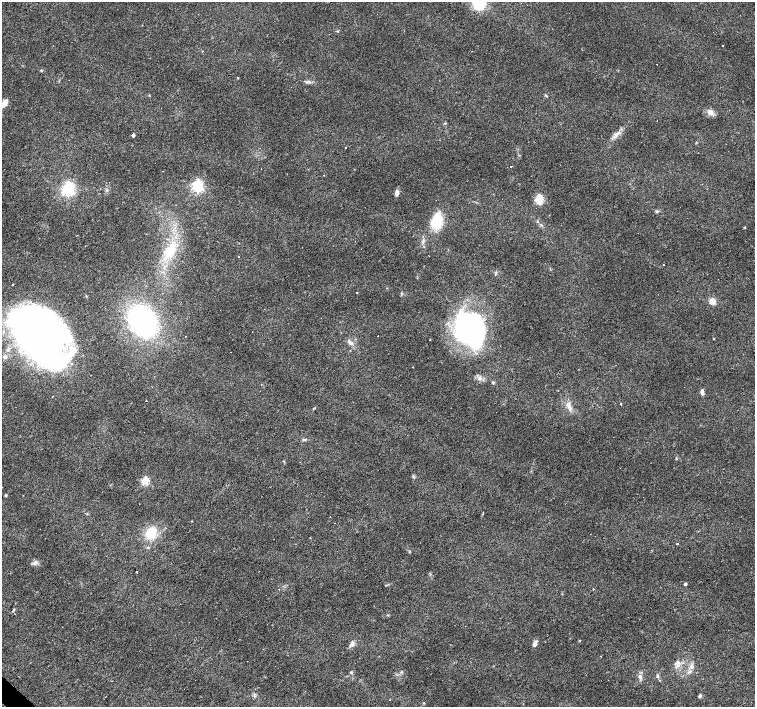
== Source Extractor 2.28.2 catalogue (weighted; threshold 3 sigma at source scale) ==
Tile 7 of 4 x 4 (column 3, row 2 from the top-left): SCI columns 3009-4513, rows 2973-4382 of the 6018 x 6012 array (HDU 1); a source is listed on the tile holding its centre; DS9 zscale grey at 2 x 2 block average (1 PNG px = mean of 2 x 2 image px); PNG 757 x 709 px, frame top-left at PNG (2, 2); no overlay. Shown black and unused: <1% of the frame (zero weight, under 3 of 4 exposures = <1% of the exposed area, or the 3 px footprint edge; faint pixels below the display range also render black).
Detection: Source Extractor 2.28.2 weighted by HDU 2 'WHT'; one run over the whole footprint, this tile lists its part. Background 0.0142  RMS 0.0028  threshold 0.0128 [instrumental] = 3 sigma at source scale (4.5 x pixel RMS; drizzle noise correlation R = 1.50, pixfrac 1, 0.0396/0.0396 arcsec/px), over >= 5 px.
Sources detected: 78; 9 cosmic-ray / hot-pixel residue — not listed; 1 inside a brighter listed object's ellipse — not listed separately; the other 68 listed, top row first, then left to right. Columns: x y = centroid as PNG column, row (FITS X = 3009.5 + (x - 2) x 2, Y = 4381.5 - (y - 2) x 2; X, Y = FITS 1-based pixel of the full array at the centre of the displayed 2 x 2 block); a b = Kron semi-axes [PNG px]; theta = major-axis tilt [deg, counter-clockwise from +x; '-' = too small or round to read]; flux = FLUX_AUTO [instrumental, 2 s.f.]
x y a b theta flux
479 3 15 14 - 27
722 46 2 2 - 0.6
202 51 2 2 - 0.97
657 64 2 2 - 0.77
41 70 3 3 - 0.62
238 78 2 2 - 0.52
309 82 5 2 - 1
546 95 5 2 - 0.69
4 104 11 5 52 6.2
710 112 9 6 -29 3.4
616 134 9 3 44 2.6
133 135 2 2 - 2.7
345 147 2 2 - 0.79
511 166 2 2 - 1.1
163 171 2 2 - 0.34
323 175 2 2 - 0.25
198 186 4 4 - 120
68 189 4 4 - 170
397 193 7 4 80 2.6
539 199 13 8 -87 7.1
657 211 4 3 - 0.96
437 220 20 12 74 18
537 221 3 2 - 0.53
745 227 3 2 - 0.41
169 251 13 10 58 15
238 257 2 2 - 1.1
663 265 2 2 - 0.68
13 284 2 2 - 1.6
357 293 2 2 - 5
712 301 6 5 - 5.3
143 320 20 16 -53 170
470 328 33 27 -49 130
40 335 51 34 -54 430
430 340 2 2 - 1.8
350 343 8 4 -23 2.3
5 357 5 4 - 1.3
616 365 2 2 - 0.27
412 367 2 2 - 0.39
479 378 6 4 49 2
558 391 2 2 - 0.36
702 392 6 4 -89 2.3
52 396 2 2 - 0.5
146 401 2 2 - 1.6
620 404 2 2 - 1
569 406 14 5 -69 4
314 408 4 2 - 0.35
304 439 7 3 -2 1.2
413 476 4 2 - 0.67
145 481 3 3 - 32
6 495 3 3 - 0.72
330 517 2 2 - 0.27
151 532 14 9 54 15
677 543 2 2 - 5.2
148 547 3 3 - 0.63
410 552 3 2 - 0.46
35 563 6 6 - 2.1
136 572 2 2 - 1.1
685 584 3 2 - 1.6
593 589 2 2 - 1.2
352 643 7 5 70 2.2
535 643 8 4 78 2.6
678 662 7 5 -14 2.5
692 667 6 4 55 2.3
351 672 5 3 - 0.71
657 675 5 3 - 0.98
640 676 5 3 - 1.3
254 695 4 2 - 0.7
700 696 5 3 - 1.1
Isophote crosses this tile's border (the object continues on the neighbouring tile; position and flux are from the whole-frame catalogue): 2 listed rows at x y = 479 3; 4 104
Diffuse or blended objects may show on this block-average render without a row.